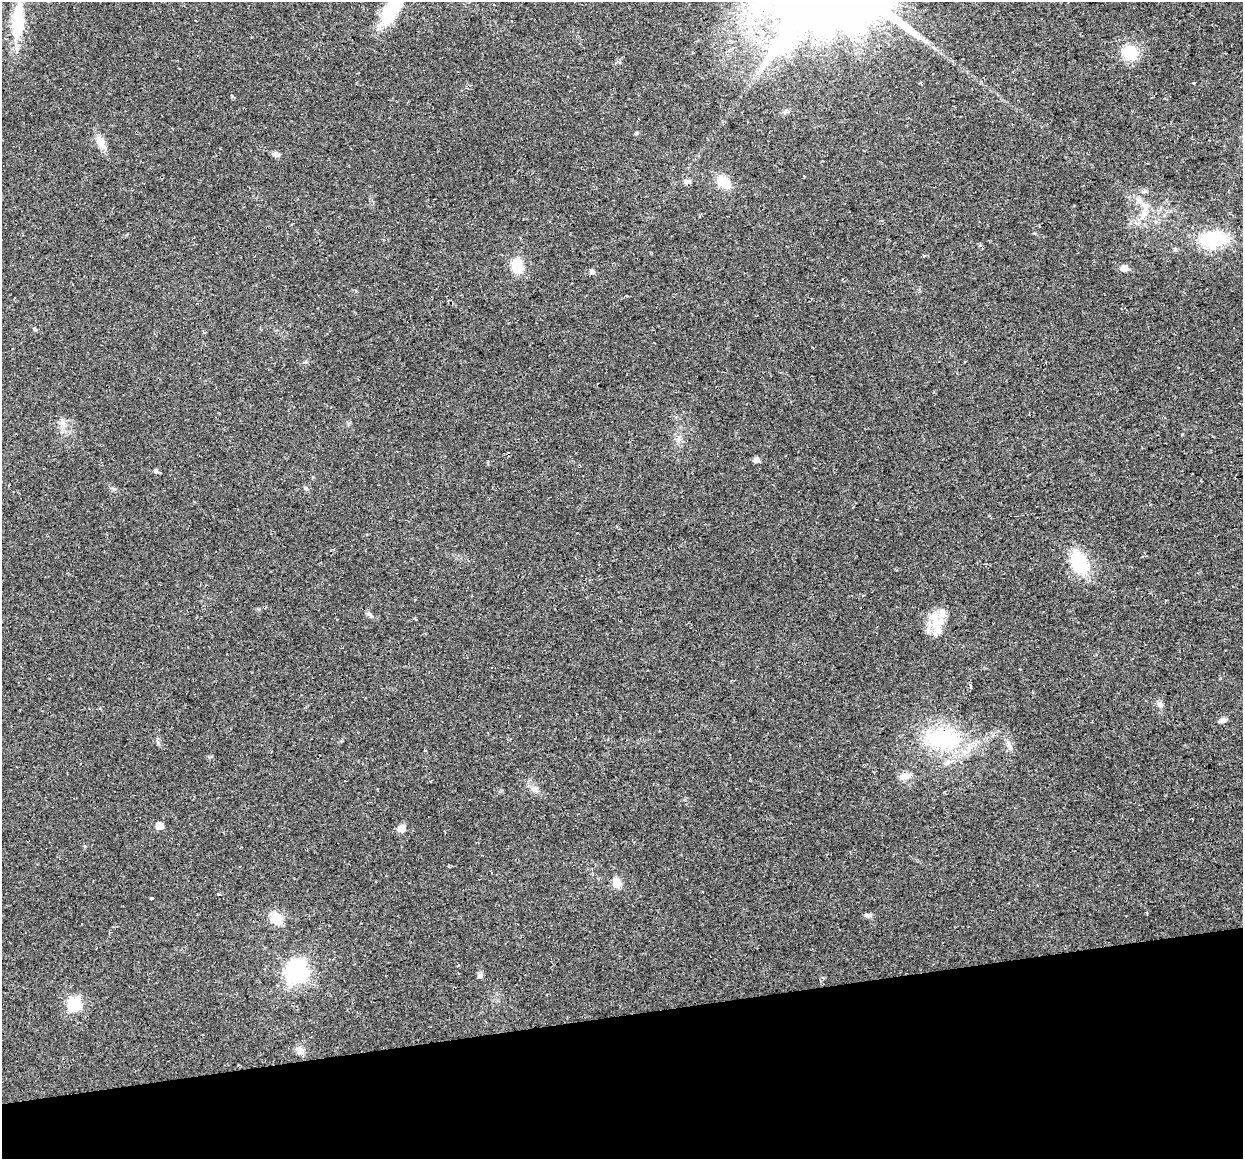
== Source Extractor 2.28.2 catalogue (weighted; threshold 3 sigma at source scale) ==
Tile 14 of 4 x 4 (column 2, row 4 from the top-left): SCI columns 1273-2513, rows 89-1245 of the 5027 x 4754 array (HDU 1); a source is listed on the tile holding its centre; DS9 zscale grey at full resolution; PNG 1245 x 1161 px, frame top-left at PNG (2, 2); no overlay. Shown black and unused: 12% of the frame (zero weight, under 2 of 3 exposures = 2% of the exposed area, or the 3 px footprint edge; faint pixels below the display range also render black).
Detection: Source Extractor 2.28.2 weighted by HDU 2 'WHT'; one run over the whole footprint, this tile lists its part. Background 0.108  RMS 0.011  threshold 0.0482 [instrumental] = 3 sigma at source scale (4.5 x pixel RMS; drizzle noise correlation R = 1.50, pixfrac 1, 0.0396/0.0396 arcsec/px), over >= 5 px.
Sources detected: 44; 1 cosmic-ray / hot-pixel residue — not listed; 1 inside a brighter listed object's ellipse — not listed separately; the other 42 listed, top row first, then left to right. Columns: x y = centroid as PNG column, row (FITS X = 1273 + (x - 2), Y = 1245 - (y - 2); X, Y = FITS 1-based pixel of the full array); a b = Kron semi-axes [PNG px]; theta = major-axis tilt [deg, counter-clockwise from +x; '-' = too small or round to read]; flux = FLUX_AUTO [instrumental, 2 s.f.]
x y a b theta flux
391 11 27 12 55 65
18 21 43 13 87 55
1129 52 14 13 - 43
919 83 3 3 - 1.6
636 133 6 4 1 1.2
100 142 13 9 -62 14
276 154 9 6 -25 4.2
687 181 10 6 8 3.3
724 182 14 10 -36 25
1144 214 17 9 57 12
1213 239 26 15 4 70
517 265 17 11 -77 29
1124 268 5 5 - 14
592 271 7 6 - 3.1
35 329 6 4 -45 1.3
63 423 10 8 -78 5.6
678 438 7 4 88 2.9
756 460 6 5 - 5.8
156 471 5 5 - 2.3
306 488 6 5 - 1.7
1079 562 25 18 -68 52
369 614 12 4 -34 2.9
937 624 28 21 -72 26
970 685 5 3 - 1.8
1160 704 8 7 - 4.1
1222 720 12 5 16 3.6
942 739 55 32 -8 100
1009 745 14 5 -76 4.7
905 776 16 8 12 7.4
534 789 12 7 -27 5
159 825 6 5 - 15
401 828 8 7 - 8.5
617 882 12 9 -60 10
218 894 4 3 - 0.87
152 898 4 3 - 16
1146 913 3 2 - 1.2
868 915 10 6 -7 3
276 919 19 15 -57 15
297 971 8 8 - 620
480 976 7 7 - 2.6
75 1003 7 6 - 140
299 1050 13 9 -78 5.9
Isophote crosses this tile's border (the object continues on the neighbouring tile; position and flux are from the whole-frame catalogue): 2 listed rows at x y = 391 11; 18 21
Unlisted compact peaks at least as high as the median listed source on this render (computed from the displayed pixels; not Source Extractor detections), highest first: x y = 158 743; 1194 83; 232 96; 114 489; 305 362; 1034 233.